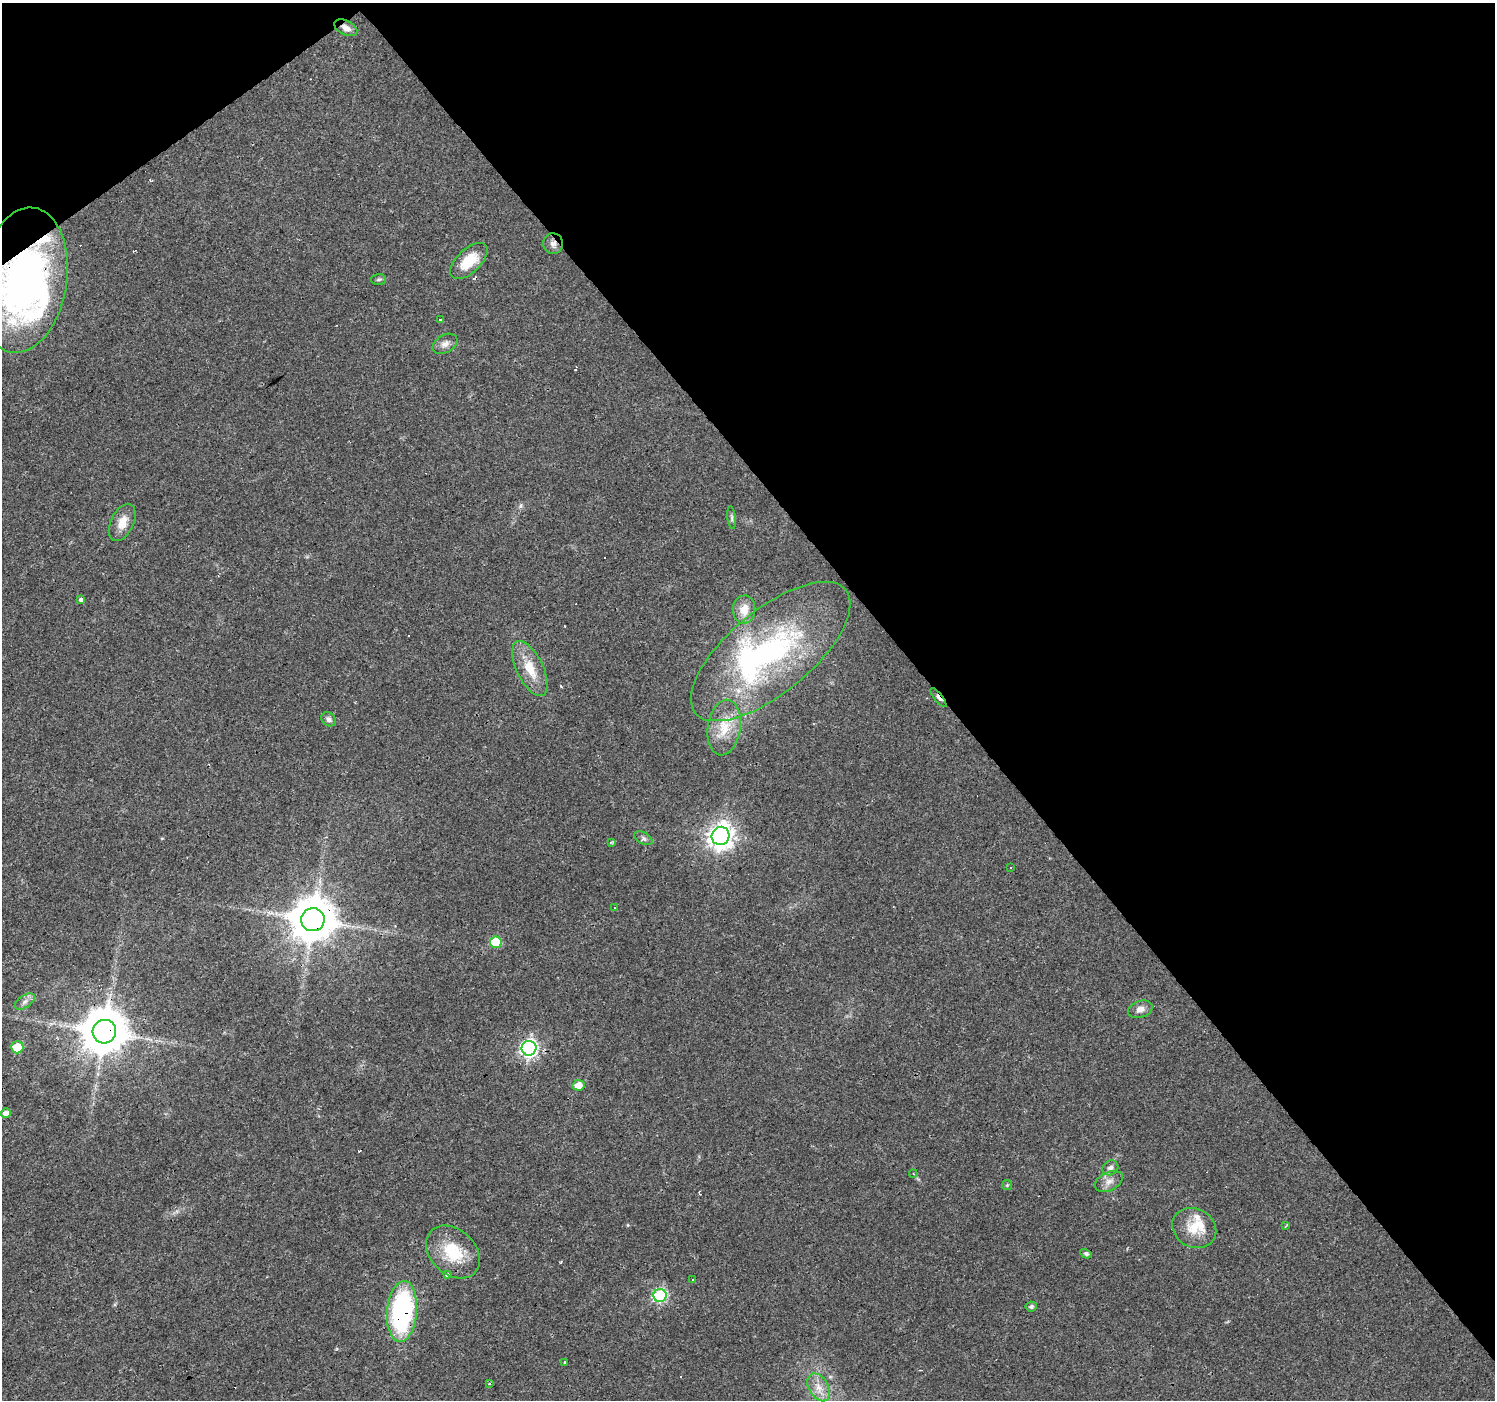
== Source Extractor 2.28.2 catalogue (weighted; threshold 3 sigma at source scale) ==
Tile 3 of 4 x 4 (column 3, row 1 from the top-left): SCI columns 2987-4479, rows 4325-5722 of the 5973 x 5915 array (HDU 1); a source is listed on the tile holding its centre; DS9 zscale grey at full resolution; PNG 1497 x 1402 px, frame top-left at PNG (2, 3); each listed source drawn as its Kron ellipse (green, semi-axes under 4 px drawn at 4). Shown black and unused: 39% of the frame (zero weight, under 3 of 4 exposures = <1% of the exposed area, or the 3 px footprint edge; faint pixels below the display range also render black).
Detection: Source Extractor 2.28.2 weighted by HDU 2 'WHT'; one run over the whole footprint, this tile lists its part. Background 0.0154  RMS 0.0032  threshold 0.0144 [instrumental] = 3 sigma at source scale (4.5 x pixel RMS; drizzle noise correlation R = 1.50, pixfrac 1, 0.0396/0.0396 arcsec/px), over >= 5 px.
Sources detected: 65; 3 inside a brighter object's white glare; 14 cosmic-ray / hot-pixel residue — neither listed nor drawn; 2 inside a brighter listed object's ellipse — not listed separately; the other 46 listed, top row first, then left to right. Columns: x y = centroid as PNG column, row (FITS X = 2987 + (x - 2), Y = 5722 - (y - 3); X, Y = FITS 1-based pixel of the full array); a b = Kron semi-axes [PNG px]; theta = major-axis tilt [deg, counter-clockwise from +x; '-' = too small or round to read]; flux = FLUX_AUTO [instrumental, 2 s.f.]
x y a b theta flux
346 28 12 7 -26 1.9
553 244 10 10 - 1.7
469 261 23 12 43 8.3
379 279 7 5 2 0.63
23 280 73 43 81 130
441 320 3 3 - 1.7
445 344 13 8 32 1.9
732 518 11 4 -83 0.67
122 522 20 11 64 4.1
81 599 3 3 - 8.2
744 610 14 11 87 4.4
771 651 97 41 39 74
530 668 30 13 -64 7.7
938 698 11 4 -52 2.1
329 719 8 6 -42 1.2
724 728 28 16 81 8.4
721 836 9 8 - 280
644 838 10 5 -28 0.92
611 842 4 3 - 0.35
1010 868 3 3 - 0.85
615 907 3 3 - 0.61
313 920 12 11 - 1200
496 942 6 5 - 14
25 1001 11 6 34 1.4
1140 1009 12 8 17 2
104 1032 12 11 - 1300
17 1047 6 6 - 8.3
529 1048 7 7 - 93
579 1085 6 5 - 3.1
6 1113 5 5 - 1.9
1110 1168 8 7 - 1.6
913 1174 4 3 - 0.47
1109 1182 15 9 26 2.3
1007 1185 5 5 - 0.39
1286 1226 3 3 - 0.3
1194 1228 23 19 -29 7.6
453 1252 30 22 -43 13
1086 1254 6 4 -28 0.74
447 1274 4 3 - 220
692 1279 3 2 - 0.5
660 1295 6 6 - 44
1031 1307 6 5 - 0.86
402 1311 30 15 85 50
565 1362 3 3 - 4.6
489 1383 3 3 - 0.94
819 1387 15 9 -61 3.5
Overlapping masked pixels (flux is a lower limit): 8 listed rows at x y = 346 28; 553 244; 23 280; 771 651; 938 698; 313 920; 104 1032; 402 1311
Isophote crosses this tile's border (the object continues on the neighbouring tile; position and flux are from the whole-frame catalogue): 1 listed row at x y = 23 280
Unlisted compact peaks at least as high as the median listed source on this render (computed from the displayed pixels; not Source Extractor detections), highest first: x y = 520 506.